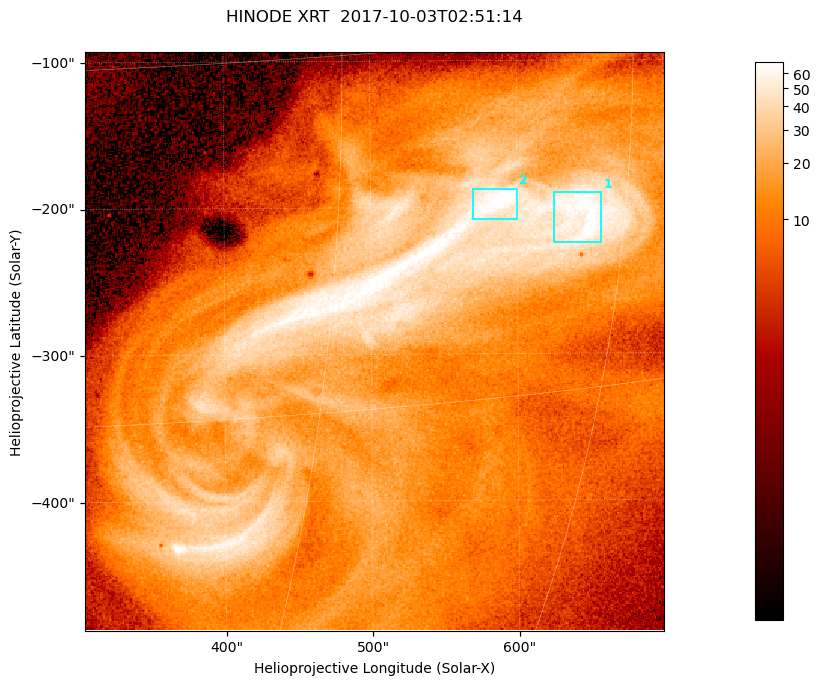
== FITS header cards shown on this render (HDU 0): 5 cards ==
TELESCOP= 'HINODE  '           /
INSTRUME= 'XRT     '           /
DATE_OBS= '2017-10-03T02:51:14.335' /
CTYPE1  = 'Solar-X '           /
CTYPE2  = 'Solar-Y '           /

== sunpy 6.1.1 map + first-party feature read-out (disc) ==
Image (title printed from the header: HINODE XRT  2017-10-03T02:51:14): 384 x 384 px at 1.03 arcsec/px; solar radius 958 arcsec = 932 px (partial field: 5.4% of the solar disc is inside the frame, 100% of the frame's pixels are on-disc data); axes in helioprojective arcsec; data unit not stated in the header (colour bar unlabelled)
Orientation: roll -0.357 deg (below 1 deg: not rotated)
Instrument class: DISC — disc imager (sunpy class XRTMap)
Bright regions (active regions / flare kernels): reference = the on-disc median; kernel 3 px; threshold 5 sigma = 48.9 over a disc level ~11.9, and >= 1.15x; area >= 147 px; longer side >= 5 px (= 5.1 arcsec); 2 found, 2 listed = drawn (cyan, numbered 1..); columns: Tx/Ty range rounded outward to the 5 arcsec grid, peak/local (2 s.f.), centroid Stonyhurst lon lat
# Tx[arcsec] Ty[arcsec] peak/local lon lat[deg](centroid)
1 625..660 -225..-190 6.6 +43 -7
2 570..600 -210..-185 6.8 +38 -7